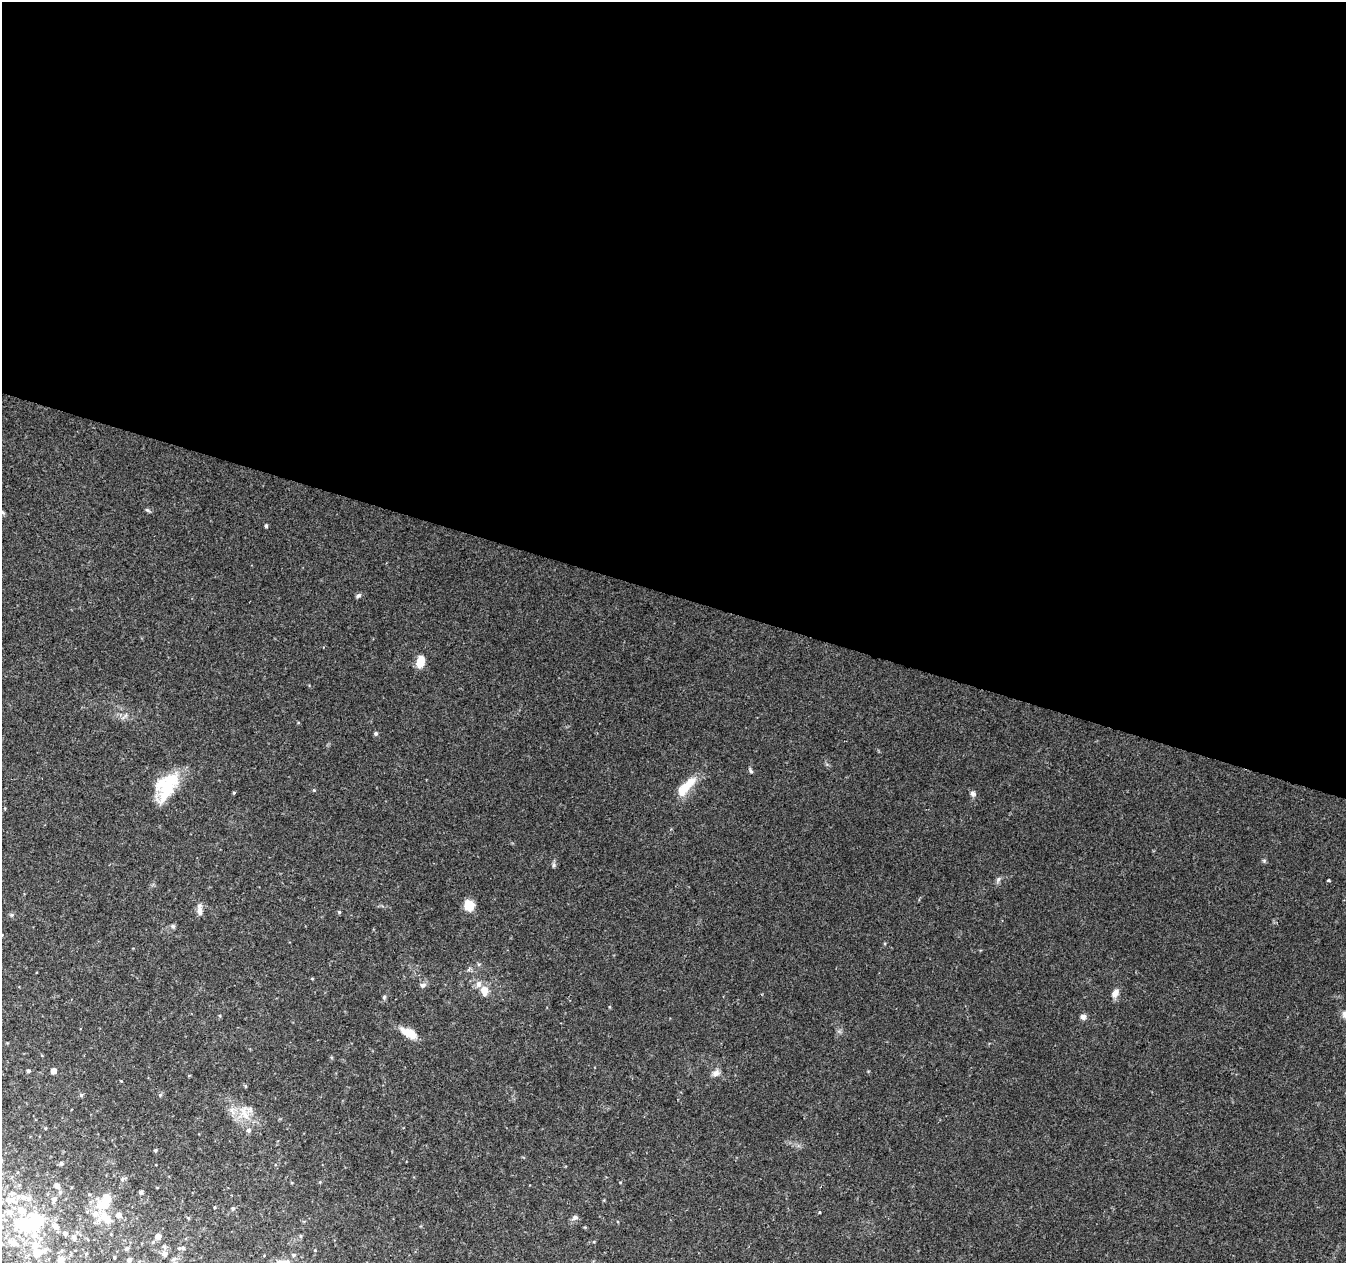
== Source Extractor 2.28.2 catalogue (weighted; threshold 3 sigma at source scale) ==
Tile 3 of 4 x 4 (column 3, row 1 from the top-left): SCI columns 2695-4038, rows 4063-5323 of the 5382 x 5538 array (HDU 1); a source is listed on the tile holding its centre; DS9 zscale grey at full resolution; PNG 1348 x 1265 px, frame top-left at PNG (2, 2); no overlay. Shown black and unused: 47% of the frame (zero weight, under 2 of 3 exposures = <1% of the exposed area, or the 3 px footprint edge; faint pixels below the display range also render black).
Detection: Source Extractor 2.28.2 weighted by HDU 2 'WHT'; one run over the whole footprint, this tile lists its part. Background 0.0592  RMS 0.0067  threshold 0.0301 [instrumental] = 3 sigma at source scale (4.5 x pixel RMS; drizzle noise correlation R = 1.50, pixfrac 1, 0.0396/0.0396 arcsec/px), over >= 5 px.
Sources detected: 83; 2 inside a brighter object's white glare — not listed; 12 inside a brighter listed object's ellipse — not listed separately; the other 69 listed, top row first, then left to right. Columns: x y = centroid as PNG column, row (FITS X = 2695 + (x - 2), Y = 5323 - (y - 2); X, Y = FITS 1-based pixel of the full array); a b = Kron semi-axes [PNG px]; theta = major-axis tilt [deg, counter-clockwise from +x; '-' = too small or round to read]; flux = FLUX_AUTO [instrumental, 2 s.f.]
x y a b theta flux
2 512 7 4 -45 1.1
266 526 4 4 - 1.2
358 596 6 5 - 1.2
420 662 11 8 80 10
376 733 5 4 - 1.2
751 771 6 4 -60 1
168 786 35 17 64 28
685 787 31 10 47 15
314 790 4 4 - 0.55
234 793 4 3 - 0.74
973 793 7 6 - 1.8
1264 861 6 4 -19 0.83
554 865 7 4 71 1.1
998 879 8 5 69 1.6
1328 880 3 2 - 0.74
469 905 8 8 - 15
199 910 18 6 -85 3.2
339 912 5 4 - 0.74
12 915 6 4 -90 0.92
173 926 5 5 - 1.6
312 979 5 3 - 0.56
423 985 7 6 - 2
484 991 11 8 -82 6.9
1115 993 10 7 51 4
384 997 6 5 - 0.99
1345 1014 10 8 -84 2.8
1083 1017 7 7 - 2.2
409 1033 18 8 -28 11
28 1071 4 4 - 1.1
53 1071 4 4 - 4.3
716 1073 10 8 23 3
245 1086 5 3 - 0.67
81 1095 5 5 - 1.1
160 1095 5 5 - 0.95
232 1111 13 4 -65 2.9
244 1113 26 10 -73 10
155 1150 4 4 - 0.91
61 1163 4 4 - 1.3
57 1186 5 5 - 2.8
60 1192 6 5 - 1.1
141 1192 4 4 - 1.7
23 1197 10 8 -9 4.1
54 1199 6 6 - 2.3
9 1200 12 10 4 6.3
102 1205 17 16 - 13
215 1207 4 3 - 0.58
233 1208 5 5 - 1.1
820 1212 3 3 - 0.85
119 1215 6 6 - 2.9
575 1217 7 5 -15 1.7
37 1221 10 8 48 38
26 1225 22 19 -67 30
55 1226 7 6 - 3.6
65 1234 5 5 - 2
158 1236 6 5 - 4.9
300 1236 5 3 - 0.74
74 1238 8 6 -85 2.9
13 1243 19 10 -26 7.7
127 1248 5 5 - 1.5
183 1248 5 5 - 1
37 1253 11 10 - 7.4
86 1254 5 4 - 0.66
164 1254 6 6 - 2.9
293 1255 5 4 - 1
114 1257 3 3 - 0.77
174 1259 7 6 - 1.7
61 1260 6 6 - 5.8
129 1260 5 5 - 2.6
279 1262 8 7 - 2.5
Isophote crosses this tile's border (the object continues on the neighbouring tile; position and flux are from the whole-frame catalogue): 4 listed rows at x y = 2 512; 1345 1014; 61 1260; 279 1262
Unlisted compact peaks at least as high as the median listed source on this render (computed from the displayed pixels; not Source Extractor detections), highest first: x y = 147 510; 620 1182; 121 1081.